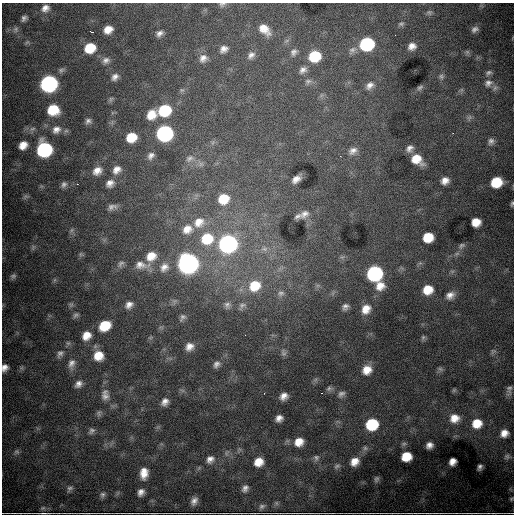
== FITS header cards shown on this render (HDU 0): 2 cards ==
NAXIS1  =                  512
NAXIS2  =                  512

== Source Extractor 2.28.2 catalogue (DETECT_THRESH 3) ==
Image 512 x 512 px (HDU 0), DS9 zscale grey, 1 PNG px = 1 image px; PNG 516 x 516 px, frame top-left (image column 1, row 512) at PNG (2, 3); no overlay
Background 15700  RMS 150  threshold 441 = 3 sigma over >= 5 px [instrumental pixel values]
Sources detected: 154; all 154 listed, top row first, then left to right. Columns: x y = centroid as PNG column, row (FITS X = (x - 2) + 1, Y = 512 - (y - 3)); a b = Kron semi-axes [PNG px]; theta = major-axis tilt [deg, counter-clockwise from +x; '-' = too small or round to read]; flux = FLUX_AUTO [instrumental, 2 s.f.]
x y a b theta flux
222 4 9 6 12 2.3e+04
45 8 10 8 34 6.0e+04
429 12 7 7 - 2.2e+04
24 18 6 5 - 3.0e+04
401 24 8 5 9 1.9e+04
16 29 8 6 69 2.7e+04
108 29 8 7 - 1.0e+05
264 29 14 9 -43 1.1e+05
475 29 10 7 29 4.2e+04
93 32 4 2 - 1.3e+04
159 33 9 7 29 4.3e+04
27 42 6 5 - 1.6e+04
367 44 10 9 - 1.1e+06
412 46 9 8 - 6.7e+04
90 48 9 8 - 2.9e+05
224 49 8 7 - 5.1e+04
352 50 11 7 25 4.1e+04
294 52 9 7 62 3.7e+04
467 52 7 6 - 2.0e+04
251 55 11 7 45 4.7e+04
314 56 10 8 24 3.8e+05
203 58 10 9 - 6.1e+04
106 60 10 8 25 4.5e+04
61 70 9 6 31 2.6e+04
303 70 10 8 36 4.5e+04
489 73 9 6 27 2.7e+04
441 76 8 7 - 2.7e+04
115 77 9 6 49 4.4e+04
308 81 8 7 - 2.9e+04
488 83 12 10 43 6.4e+04
49 84 10 9 - 2.8e+06
370 85 12 8 42 6.1e+04
420 87 10 6 32 2.8e+04
111 99 7 5 60 1.8e+04
53 110 10 10 - 3.0e+05
164 110 10 9 - 5.2e+05
151 115 10 9 - 1.4e+05
469 117 8 6 68 2.7e+04
88 121 8 7 - 3.3e+04
32 129 10 6 18 3.3e+04
56 130 12 10 28 7.5e+04
164 133 10 9 - 2.2e+06
131 137 9 8 - 2.2e+05
491 141 9 7 78 3.7e+04
23 145 8 7 - 9.9e+04
409 148 10 8 51 5.4e+04
44 149 10 9 - 1.7e+06
353 151 11 8 39 5.2e+04
151 156 10 7 57 4.4e+04
189 158 12 8 36 5.4e+04
417 159 13 9 -36 1.9e+05
201 164 7 6 - 3.0e+04
116 170 11 9 43 7.7e+04
97 171 12 9 33 9.3e+04
296 179 8 5 36 6.3e+04
445 181 9 8 - 7.4e+04
496 182 9 8 - 3.2e+05
110 183 10 9 - 6.8e+04
64 184 8 7 - 3.2e+04
26 196 7 4 18 2.0e+04
223 199 12 11 - 2.3e+05
512 204 5 3 - 1.4e+04
112 207 12 7 7 4.5e+04
304 214 12 8 34 5.6e+04
298 216 9 5 31 2.4e+04
199 222 15 12 37 1.3e+05
476 222 8 7 - 1.3e+05
187 229 12 11 - 1.0e+05
72 230 7 4 70 1.9e+04
428 237 9 8 - 2.2e+05
207 239 14 13 - 3.1e+05
228 244 11 10 - 3.2e+06
462 245 9 6 41 2.8e+04
33 247 9 4 68 2.1e+04
264 249 8 6 -20 3.2e+04
151 256 13 11 34 1.4e+05
121 264 11 7 45 3.7e+04
188 264 12 11 - 4.5e+06
140 265 22 12 -5 1.4e+05
164 267 14 12 44 1.1e+05
374 273 10 9 - 1.8e+06
13 276 9 6 43 2.7e+04
255 286 14 12 34 2.3e+05
380 286 12 11 - 1.2e+05
428 290 10 9 - 1.8e+05
281 293 9 7 -4 3.7e+04
450 295 12 9 30 7.3e+04
129 305 11 9 38 6.8e+04
227 305 8 8 - 3.3e+04
242 305 9 7 31 3.1e+04
345 307 8 7 - 4.1e+04
366 309 12 10 58 1.2e+05
76 315 8 5 24 2.2e+04
182 317 12 7 58 3.9e+04
105 326 11 8 32 2.8e+05
86 336 9 8 - 1.1e+05
423 337 7 5 70 1.8e+04
150 338 7 4 19 1.5e+04
189 347 11 10 - 8.3e+04
493 351 8 7 - 2.6e+04
283 353 10 7 -79 3.1e+04
60 354 11 8 53 4.0e+04
98 356 10 10 - 1.5e+05
71 364 14 9 81 6.4e+04
216 364 10 8 57 4.5e+04
5 368 8 6 69 5.7e+04
440 369 7 5 -43 2.0e+04
367 370 10 10 - 1.2e+05
78 384 9 7 46 5.3e+04
329 388 8 6 39 2.5e+04
509 389 11 7 83 3.0e+04
454 390 6 5 - 1.2e+04
341 394 10 7 35 3.6e+04
105 395 16 10 90 7.6e+04
284 396 8 6 29 6.6e+04
165 402 9 8 - 5.9e+04
99 413 8 6 -84 2.4e+04
279 418 7 6 - 5.7e+04
454 418 11 10 - 1.1e+05
477 423 10 9 - 1.7e+05
372 424 10 9 - 5.3e+05
91 431 9 7 50 3.1e+04
504 433 8 7 - 8.0e+04
299 442 10 9 - 1.2e+05
404 444 8 5 21 2.1e+04
429 445 7 6 - 5.6e+04
365 448 7 6 - 2.7e+04
17 452 8 7 - 2.5e+04
406 456 9 8 - 2.1e+05
507 457 9 7 15 3.2e+04
316 458 9 8 - 3.4e+04
210 459 11 9 46 6.0e+04
259 462 9 8 - 1.3e+05
354 462 11 10 - 1.1e+05
452 462 7 6 - 7.3e+04
337 466 10 6 24 3.1e+04
480 467 6 4 66 3.2e+04
144 473 13 9 85 1.1e+05
376 479 10 7 71 2.9e+04
70 488 9 7 47 2.8e+04
245 488 9 7 61 4.3e+04
141 492 7 5 58 5.1e+04
102 495 8 6 79 2.8e+04
511 499 9 7 59 3.2e+04
194 501 8 6 60 5.1e+04
276 503 7 4 -71 1.5e+04
262 506 8 6 26 2.5e+04
43 508 7 5 20 1.7e+04
44 513 13 2 0 2.5e+04
393 513 8 2 0 1.3e+04
437 513 13 2 0 1.7e+04
472 513 20 2 0 2.4e+04
491 513 18 2 -1 2.1e+04
508 513 13 2 0 1.6e+04
At the frame edge (FLAGS 8, measured only in part): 6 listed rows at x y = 222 4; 512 204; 5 368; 511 499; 44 513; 508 513